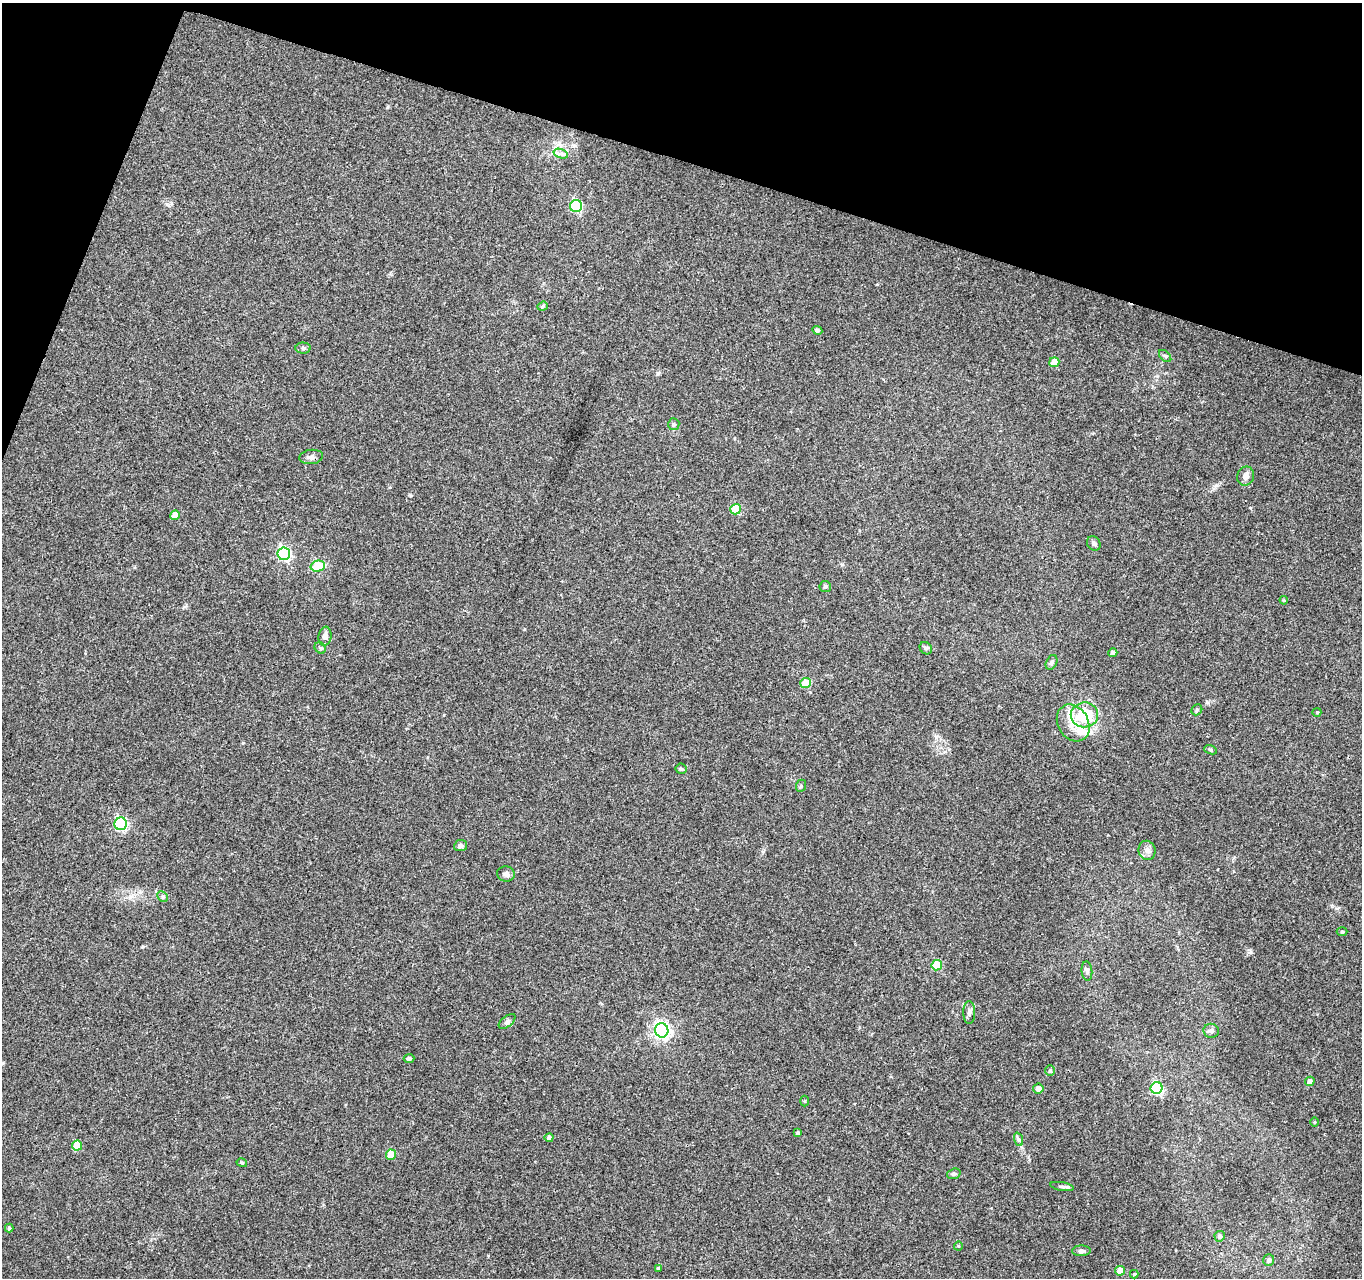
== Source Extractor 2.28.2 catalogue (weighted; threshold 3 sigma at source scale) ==
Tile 2 of 4 x 4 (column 2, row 1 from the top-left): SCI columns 1361-2720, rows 4043-5318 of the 5450 x 5597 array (HDU 1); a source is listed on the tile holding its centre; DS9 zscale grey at full resolution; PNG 1364 x 1280 px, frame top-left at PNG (2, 3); each listed source drawn as its Kron ellipse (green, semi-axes under 4 px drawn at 4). Shown black and unused: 15% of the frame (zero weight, under 3 of 4 exposures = <1% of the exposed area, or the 3 px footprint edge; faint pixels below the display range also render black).
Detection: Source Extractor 2.28.2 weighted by HDU 2 'WHT'; one run over the whole footprint, this tile lists its part. Background 0.069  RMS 0.0045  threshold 0.0204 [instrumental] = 3 sigma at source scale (4.5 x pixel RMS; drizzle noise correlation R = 1.50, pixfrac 1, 0.0396/0.0396 arcsec/px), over >= 5 px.
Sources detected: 67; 2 inside a brighter listed object's ellipse — not listed separately; the other 65 listed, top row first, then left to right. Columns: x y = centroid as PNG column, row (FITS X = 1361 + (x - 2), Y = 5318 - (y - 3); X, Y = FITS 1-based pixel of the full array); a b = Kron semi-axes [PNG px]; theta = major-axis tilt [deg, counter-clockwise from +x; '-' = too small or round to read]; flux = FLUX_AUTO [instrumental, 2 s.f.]
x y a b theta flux
561 154 7 4 -18 1.3
576 206 6 6 - 40
543 306 5 4 - 0.75
817 330 5 4 - 0.78
303 348 7 5 -2 1
1165 356 7 4 -44 0.76
1054 362 5 5 - 6.8
674 424 6 5 - 0.75
311 457 12 7 6 1.7
1246 476 10 8 70 2.1
736 509 5 5 - 16
175 515 5 4 - 5.9
1094 543 7 6 - 1.2
284 554 6 6 - 70
318 566 7 5 14 21
825 586 5 5 - 0.87
1284 600 4 3 - 0.5
325 636 9 6 82 2.6
320 648 6 5 - 0.78
926 648 7 5 -45 0.96
1113 653 4 4 - 1.4
1052 662 8 5 63 1.1
806 683 5 5 - 14
1197 710 6 5 - 0.62
1317 712 4 4 - 0.43
1084 715 14 12 8 16
1073 723 19 15 -60 7.7
1210 750 6 4 -21 0.62
681 769 5 5 - 0.75
801 786 6 5 - 0.8
121 824 6 6 - 59
461 846 6 5 - 1.4
1147 850 9 8 - 2.1
506 874 9 7 -13 1.4
163 897 6 4 -46 0.8
1342 932 5 3 - 0.47
937 965 5 5 - 18
1087 971 10 5 -85 1.2
969 1012 11 5 90 1.5
507 1021 10 5 38 1.2
662 1030 7 6 - 150
1211 1031 8 7 - 1.5
409 1058 5 4 - 1.1
1050 1071 5 5 - 0.67
1310 1081 5 4 - 2.1
1157 1088 6 5 - 50
1038 1089 5 5 - 2.2
805 1101 5 3 - 0.43
1315 1122 5 3 - 0.37
798 1133 3 3 - 0.71
549 1138 4 4 - 1.2
1018 1139 7 4 -71 0.88
77 1146 5 5 - 10
391 1155 5 5 - 11
242 1163 5 3 - 0.53
954 1174 7 5 18 0.83
1062 1187 12 3 -10 1.1
9 1228 4 4 - 0.63
1220 1236 5 5 - 1.4
958 1246 4 4 - 0.48
1081 1251 9 5 2 1.2
1269 1260 6 5 - 1.6
659 1268 4 4 - 0.78
1120 1271 5 4 - 6.7
1134 1274 4 4 - 0.49
Unlisted compact peaks at least as high as the median listed source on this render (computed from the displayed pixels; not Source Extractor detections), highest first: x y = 1251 952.